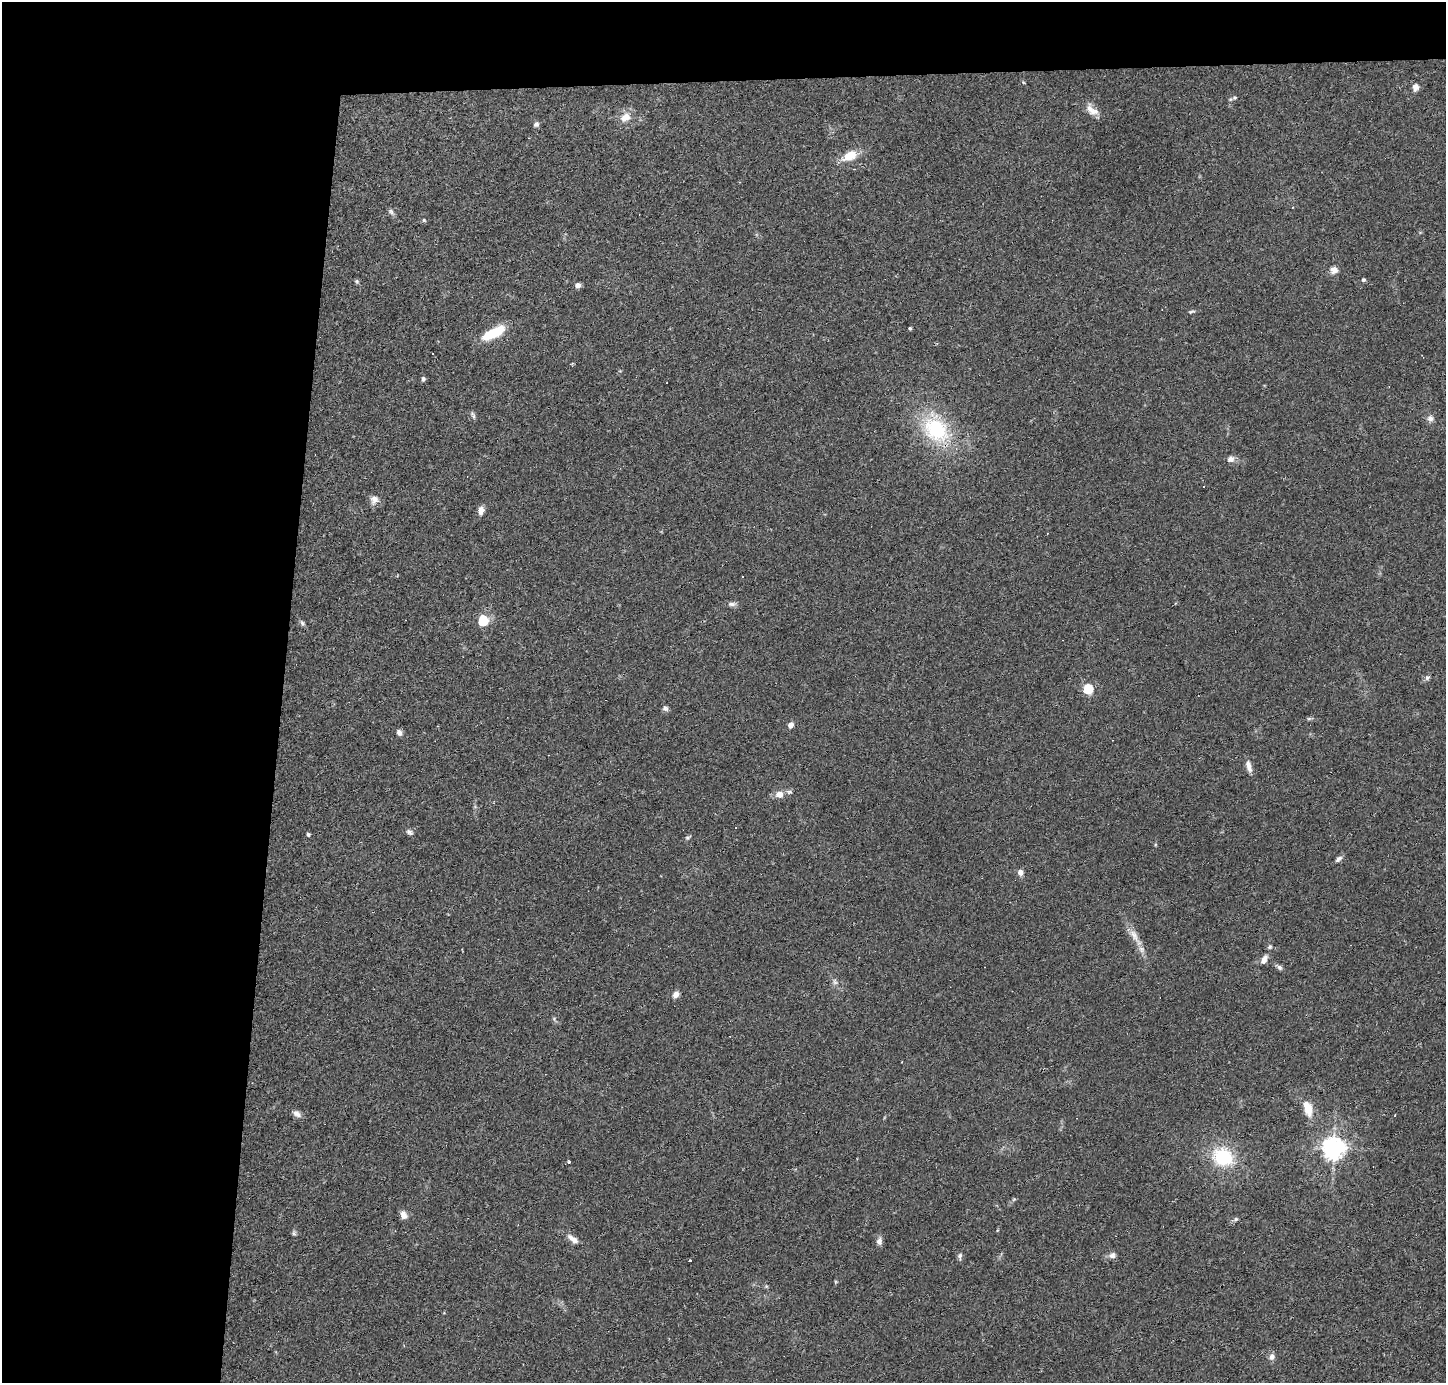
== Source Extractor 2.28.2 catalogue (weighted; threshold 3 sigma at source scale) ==
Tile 1 of 3 x 3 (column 1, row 1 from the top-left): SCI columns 1-1444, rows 2860-4240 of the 4333 x 4358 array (HDU 1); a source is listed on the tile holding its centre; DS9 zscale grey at full resolution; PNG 1448 x 1385 px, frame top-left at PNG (2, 2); no overlay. Shown black and unused: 24% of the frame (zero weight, under 2 of 3 exposures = <1% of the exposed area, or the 3 px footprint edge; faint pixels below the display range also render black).
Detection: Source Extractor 2.28.2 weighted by HDU 2 'WHT'; one run over the whole footprint, this tile lists its part. Background 0.0293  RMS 0.0046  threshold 0.0207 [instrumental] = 3 sigma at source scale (4.5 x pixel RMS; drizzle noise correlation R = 1.50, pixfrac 1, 0.05/0.05 arcsec/px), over >= 5 px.
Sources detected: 69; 6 cosmic-ray / hot-pixel residue — not listed; the other 63 listed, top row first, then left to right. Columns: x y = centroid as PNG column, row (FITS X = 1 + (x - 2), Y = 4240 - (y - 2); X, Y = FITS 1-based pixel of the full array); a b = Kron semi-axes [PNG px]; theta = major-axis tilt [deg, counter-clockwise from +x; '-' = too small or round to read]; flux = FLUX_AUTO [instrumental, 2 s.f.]
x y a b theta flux
1023 82 5 4 - 0.48
1415 87 9 8 - 2.2
1235 98 6 5 - 0.7
1092 110 19 10 -40 4.2
625 117 16 12 36 5.2
536 124 8 6 43 1.2
850 156 21 12 26 8
391 212 10 6 -47 1.2
424 220 5 4 - 0.58
1334 270 10 9 - 2.6
1363 280 5 4 - 0.88
357 281 7 5 -45 0.72
578 285 5 5 - 2.6
1191 312 10 4 13 0.82
910 328 4 3 - 0.57
493 333 29 10 27 14
423 379 6 5 - 0.99
473 415 11 4 -65 1.1
1430 418 9 9 - 2
936 429 43 32 -53 39
1230 459 8 7 - 2.5
374 500 12 11 - 2.9
481 510 10 7 84 2.7
732 604 13 6 0 1.6
483 620 6 6 - 27
302 623 8 6 -62 1
1427 678 8 6 56 1.2
1088 688 6 5 - 25
665 708 7 7 - 1.3
1309 719 7 4 1 0.72
790 725 5 4 - 3.5
399 732 8 6 -66 1.7
1249 766 15 6 -75 3
789 792 9 5 -1 1.3
779 794 9 8 - 3.6
409 832 10 6 -30 1.4
308 834 5 4 - 0.88
688 837 9 4 20 0.82
1338 859 10 5 41 1.5
1020 872 7 7 - 2.1
1135 937 33 8 -57 6.1
1270 947 6 5 - 0.91
1264 960 12 7 62 2.8
1279 967 8 6 -29 1.3
835 982 9 6 -71 1.5
676 994 8 7 - 2.2
554 1019 6 4 -49 0.76
1308 1108 20 11 -73 7.3
297 1114 12 7 -33 2.1
1333 1148 8 7 - 340
1223 1157 24 20 -24 26
569 1162 4 3 - 0.58
1014 1199 6 4 43 0.65
403 1215 10 7 -69 2.7
1236 1219 7 5 17 0.92
294 1233 7 6 - 0.88
573 1239 18 7 -38 3.2
879 1241 9 6 81 2.2
1112 1255 10 8 16 2
960 1256 10 6 87 1.3
690 1261 3 3 - 1.6
766 1286 5 4 - 0.59
1272 1357 9 7 78 2.1